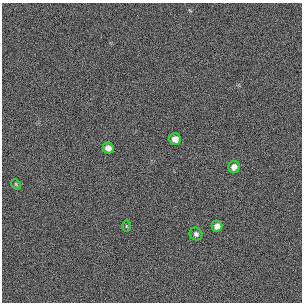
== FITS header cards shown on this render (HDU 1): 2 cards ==
NAXIS1  =                  300 / length of original image axis
NAXIS2  =                  300 / length of original image axis

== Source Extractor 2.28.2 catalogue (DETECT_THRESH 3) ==
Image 300 x 300 px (HDU 1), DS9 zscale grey, 1 PNG px = 1 image px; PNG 304 x 304 px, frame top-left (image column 1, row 300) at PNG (2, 3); each listed source drawn as its Kron ellipse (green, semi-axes under 4 px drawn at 4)
Background 383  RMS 66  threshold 199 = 3 sigma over >= 5 px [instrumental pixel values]
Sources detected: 7; all 7 listed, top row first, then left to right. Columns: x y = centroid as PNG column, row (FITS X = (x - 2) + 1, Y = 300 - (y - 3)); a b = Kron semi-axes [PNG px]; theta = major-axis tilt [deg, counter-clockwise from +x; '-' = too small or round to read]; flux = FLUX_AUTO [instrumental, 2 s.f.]
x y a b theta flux
175 139 6 5 - 33000
108 148 6 5 - 26000
234 167 6 5 - 26000
16 184 5 4 - 5500
126 226 6 4 -90 4800
217 226 5 5 - 26000
196 234 7 6 - 12000